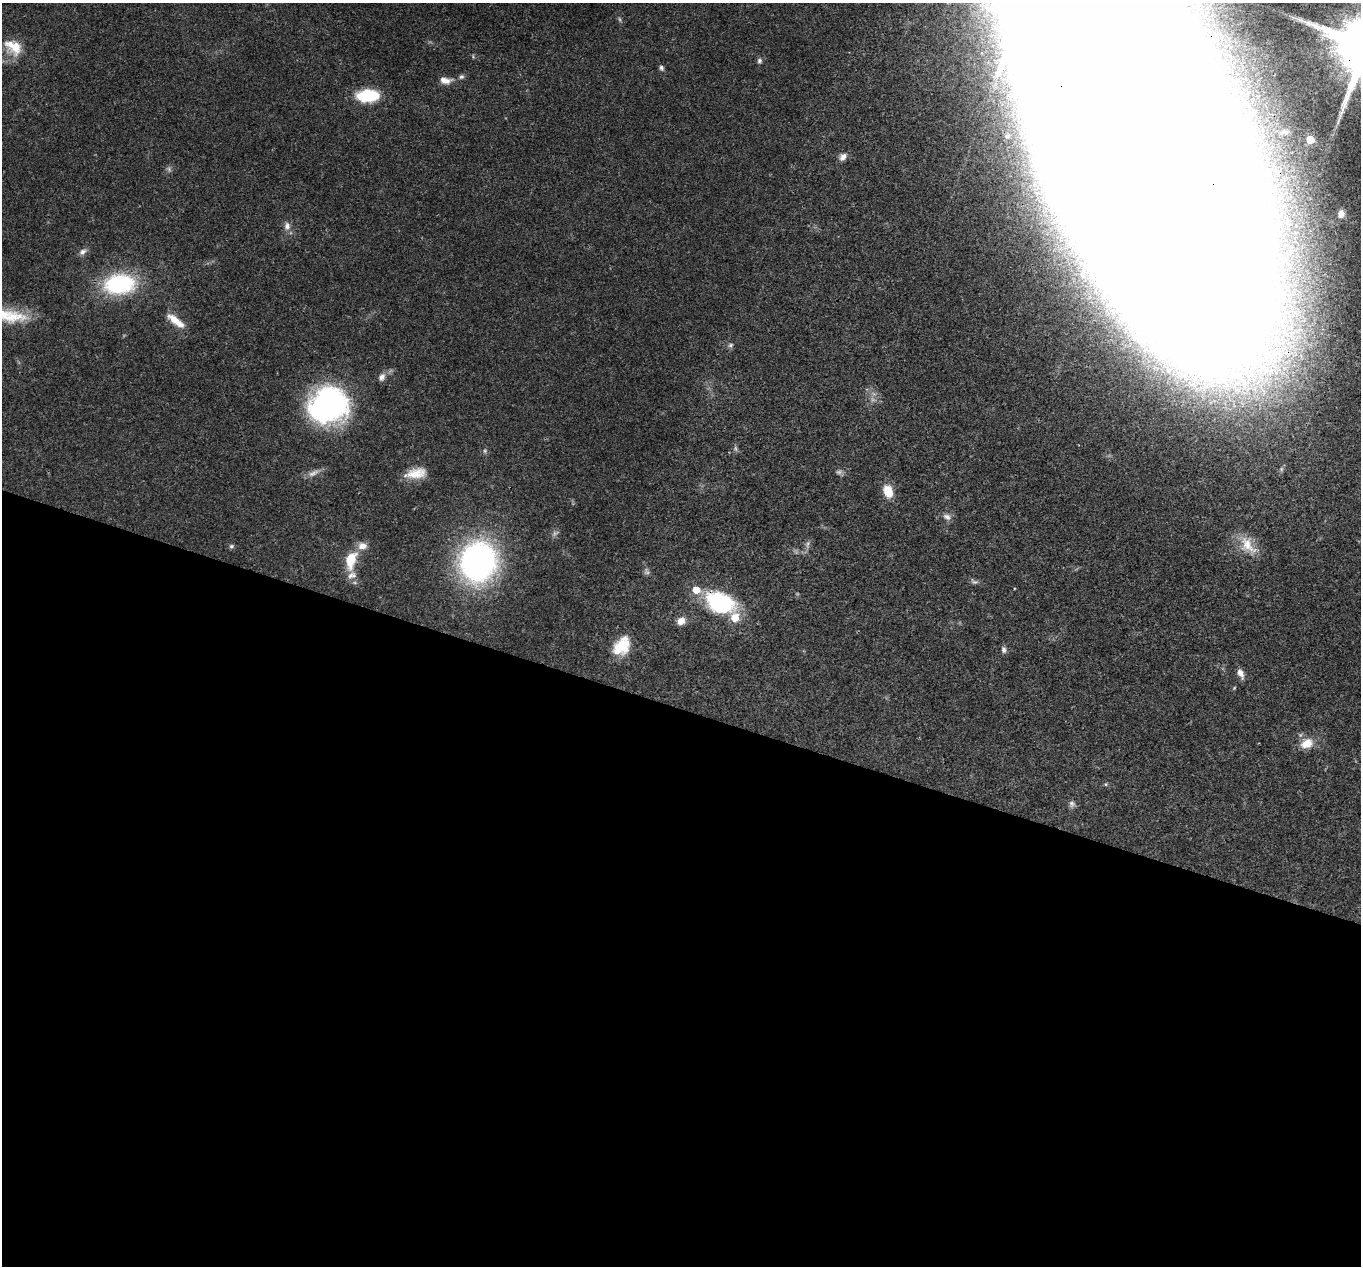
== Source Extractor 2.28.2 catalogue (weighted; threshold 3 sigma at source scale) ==
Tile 14 of 4 x 4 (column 2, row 4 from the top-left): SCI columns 1365-2723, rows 268-1531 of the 5444 x 5458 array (HDU 1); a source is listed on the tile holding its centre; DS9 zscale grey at full resolution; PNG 1363 x 1268 px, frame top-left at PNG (2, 3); no overlay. Shown black and unused: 44% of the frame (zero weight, under 3 of 4 exposures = <1% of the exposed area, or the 3 px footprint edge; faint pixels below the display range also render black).
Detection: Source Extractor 2.28.2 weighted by HDU 2 'WHT'; one run over the whole footprint, this tile lists its part. Background 0.0168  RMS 0.0022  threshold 0.00981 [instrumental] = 3 sigma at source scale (4.5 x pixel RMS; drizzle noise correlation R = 1.50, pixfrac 1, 0.05/0.05 arcsec/px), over >= 5 px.
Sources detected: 48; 5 too faint to see at this stretch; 2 inside a brighter object's white glare — not listed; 2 inside a brighter listed object's ellipse — not listed separately; the other 39 listed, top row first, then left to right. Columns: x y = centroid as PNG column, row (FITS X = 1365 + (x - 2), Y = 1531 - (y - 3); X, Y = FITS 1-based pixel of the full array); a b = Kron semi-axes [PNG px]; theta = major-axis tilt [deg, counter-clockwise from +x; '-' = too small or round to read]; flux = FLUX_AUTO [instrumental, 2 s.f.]
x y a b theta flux
14 47 25 16 -35 5.5
759 61 7 6 - 0.53
661 68 7 5 -73 0.54
461 77 7 6 - 0.51
445 80 16 8 -3 1.9
368 96 24 13 2 9.5
1008 136 8 7 - 0.84
1310 139 5 5 - 4.2
1143 149 259 87 -66 6100
843 157 10 7 49 1.3
1341 214 9 8 - 1.6
287 226 11 8 -90 1.2
83 252 11 7 32 0.99
119 284 25 16 6 29
176 321 26 8 -38 3.6
731 345 7 6 - 0.53
382 377 10 8 59 1.2
328 406 34 30 26 61
485 451 6 4 62 0.41
313 473 18 7 25 1.5
416 473 25 11 10 3.9
888 491 16 11 -71 3.4
947 517 12 8 -25 1.1
808 544 10 5 72 0.72
1247 545 28 17 -54 4.7
231 546 7 5 16 0.44
362 546 12 10 2 1.9
351 560 17 9 75 6.5
478 562 37 33 76 65
352 575 13 10 24 1.6
974 581 12 6 -23 0.67
720 603 28 18 -23 25
681 621 9 7 33 2.1
622 646 23 16 51 6.7
1004 650 8 6 -79 0.68
1240 673 11 6 -65 1.6
1307 743 18 12 26 3.3
1106 784 5 3 - 0.24
1072 804 9 8 - 0.8
Overlapping masked pixels (flux is a lower limit): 2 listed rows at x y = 1143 149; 720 603
Isophote crosses this tile's border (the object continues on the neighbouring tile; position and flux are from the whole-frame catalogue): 1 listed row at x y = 1143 149